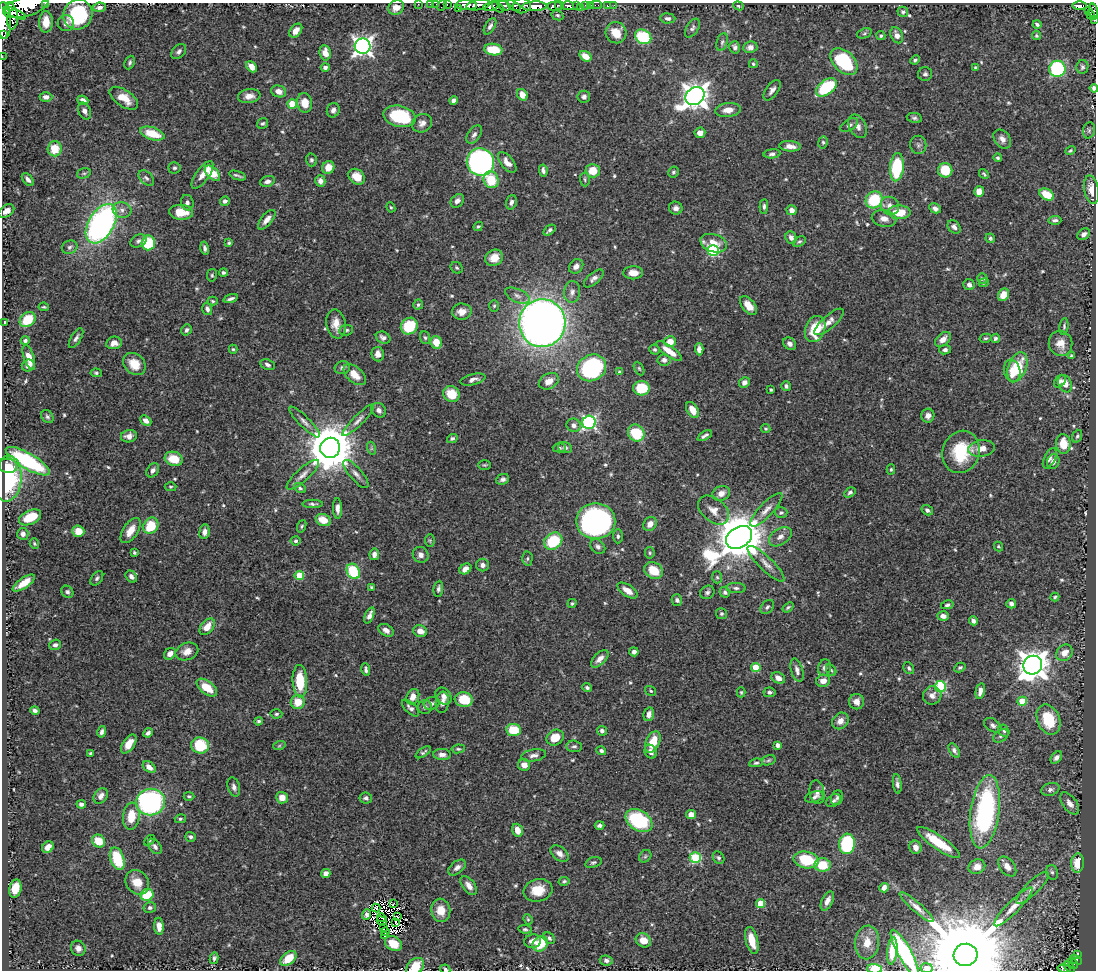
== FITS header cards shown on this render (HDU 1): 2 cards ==
NAXIS1  =                 1094
NAXIS2  =                  968

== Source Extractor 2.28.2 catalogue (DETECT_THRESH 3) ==
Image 1094 x 968 px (HDU 1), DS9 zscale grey, 1 PNG px = 1 image px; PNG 1098 x 972 px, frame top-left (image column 1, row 968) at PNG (2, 3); each listed source drawn as its Kron ellipse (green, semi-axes under 4 px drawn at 4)
Background 0.392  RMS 0.013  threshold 0.0405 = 3 sigma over >= 5 px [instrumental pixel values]
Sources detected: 593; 7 with non-positive FLUX_AUTO (blend fragments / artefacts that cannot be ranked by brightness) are neither listed nor drawn; of the other 586, the 500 brightest by FLUX_AUTO listed and drawn (86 fainter detections omitted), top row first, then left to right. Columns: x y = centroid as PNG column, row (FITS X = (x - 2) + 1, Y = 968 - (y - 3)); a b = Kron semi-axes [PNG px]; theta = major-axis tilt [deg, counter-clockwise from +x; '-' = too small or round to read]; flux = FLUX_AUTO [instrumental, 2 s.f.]
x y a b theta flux
45 3 2 2 - 18
418 4 2 2 - 8.4
430 4 2 2 - 6.1
436 4 2 2 - 6.1
447 4 3 2 - 16
442 5 6 3 59 32
466 5 10 5 -2 830
478 5 12 5 9 690
559 5 4 3 - 180
590 5 2 2 - 5.5
596 5 6 2 0 7.5
607 5 3 2 - 5.2
614 5 3 2 - 2.2
1080 5 7 3 0 28
26 6 23 10 17 2500
491 6 8 4 16 220
504 6 7 4 -21 320
514 6 7 4 -33 240
522 6 9 7 8 270
534 6 12 5 3 1100
555 6 7 5 5 2.6
568 6 6 4 -2 230
576 6 3 3 - 78
586 6 4 4 - 29
738 6 5 4 - 1.3
10 7 4 3 - 54
100 7 6 5 - 4.1
396 7 8 7 - 6.8
498 7 7 3 -39 190
580 7 4 2 - 7.1
459 8 3 3 - 76
1088 10 3 3 - 7.8
6 11 3 3 - 67
903 12 5 5 - 1.7
1093 12 8 4 -84 87
15 13 11 3 -24 420
78 14 15 14 - 89
1090 14 3 2 - 12
557 15 6 5 - 1.7
668 18 8 5 -5 2.5
13 19 10 5 83 350
1095 19 4 2 - 21
4 21 18 7 -87 1500
46 22 11 7 90 17
66 23 8 8 - 4.7
1037 24 4 3 - 2
490 26 9 5 58 3
692 28 10 6 58 2.6
296 31 8 5 51 7.2
616 33 10 10 - 13
864 33 7 5 21 1.6
2 34 2 2 - 6700
897 35 8 6 -63 5.3
881 36 4 4 - 1.5
1036 36 4 4 - 1.5
643 37 8 7 - 46
722 42 9 5 74 2.2
363 46 8 7 - 460
735 47 6 5 - 2.7
750 47 7 5 8 4.2
493 50 9 5 -8 27
179 52 9 6 47 2.8
325 53 8 5 -80 6.9
585 56 6 4 -36 10
2 57 2 2 - 2.4
915 60 5 4 - 1.8
130 62 7 5 66 1.9
844 62 16 10 -44 64
753 64 4 4 - 1.3
252 67 6 4 -46 8.2
325 67 4 4 - 3.7
1082 67 7 6 - 1.9
976 68 4 3 - 1.6
1057 69 8 8 - 110
925 74 7 7 - 2.8
826 87 12 7 38 58
1094 88 4 3 - 2.8
772 90 12 6 54 4
279 91 7 6 - 6.1
522 95 6 5 - 11
249 96 11 7 8 7.4
695 96 10 8 35 990
46 97 6 5 - 3.8
584 97 6 6 - 2.7
124 98 16 8 -34 15
83 100 5 4 - 4.4
453 100 4 4 - 3.2
305 103 10 7 -80 14
292 104 5 4 - 30
333 110 7 6 - 3.3
728 110 13 7 7 8.4
85 111 9 6 -67 4.3
400 116 16 10 -13 59
914 118 8 5 -10 2.1
422 123 10 9 - 4.9
263 124 6 5 - 1.9
849 125 10 5 30 2.7
858 126 12 8 -62 5.1
1089 130 8 6 76 2.3
700 133 5 5 - 6.9
152 134 12 6 -17 25
474 134 10 6 55 3.4
1002 139 10 8 -53 6.1
823 142 6 5 - 1.6
918 145 9 8 - 3.1
790 146 11 5 -4 7.2
55 149 7 7 - 20
1070 151 5 4 - 1.5
772 154 8 4 5 2.7
998 158 4 4 - 1.6
311 160 6 5 - 2
480 162 14 13 - 270
507 162 12 6 -51 7.1
328 167 6 6 - 10
897 167 14 7 84 61
174 168 6 6 - 2
543 170 6 4 -80 3
945 170 7 7 - 28
593 171 7 7 - 18
673 172 5 5 - 1.8
84 173 7 5 15 1.6
212 173 9 5 -45 27
984 174 5 3 - 1.5
202 175 16 6 55 7.6
237 175 9 2 -18 2
357 177 9 7 -43 11
146 178 9 6 -43 2.7
28 179 7 4 -51 3.7
491 180 8 7 - 27
585 180 7 5 -86 1.5
267 181 7 5 16 3.5
320 181 6 5 - 4.7
1091 190 14 7 -79 11
979 192 5 5 - 9.4
1047 195 8 5 -29 23
874 200 9 8 - 43
225 201 5 4 - 2.8
457 201 8 5 47 4.6
511 202 7 5 73 3.2
187 203 8 6 -79 3
764 206 7 4 87 2.3
890 206 10 8 -42 6.7
391 207 5 4 - 1.3
676 208 7 6 - 3.6
935 208 6 4 -28 3.7
122 210 9 8 - 4.6
792 210 5 5 - 4.9
6 211 9 6 33 6.7
181 212 12 7 -3 14
899 212 11 7 -2 20
884 219 12 8 -12 6.1
267 220 12 5 50 6.2
1055 220 6 4 2 2.7
101 224 21 12 59 280
478 226 5 4 - 1.5
954 227 7 5 -51 3.5
549 230 7 4 39 2.2
1084 234 7 5 38 3.9
791 238 6 5 - 3.4
990 238 5 4 - 1.5
138 241 8 6 28 2.7
799 241 7 4 28 1.5
148 243 7 6 - 56
229 243 4 3 - 1.5
714 243 13 8 -18 15
70 247 8 6 27 2.6
205 248 6 4 -77 2.5
713 251 6 5 - 94
494 258 9 8 - 11
576 266 8 6 46 3.9
457 268 6 5 - 1.7
223 273 4 4 - 2.1
633 273 10 6 -1 8.2
212 275 6 5 - 1.5
594 278 12 5 41 4.1
982 279 5 5 - 2.3
984 283 5 4 - 1.2
969 285 6 5 - 2.9
572 292 11 8 82 4.5
1003 295 7 5 61 12
517 296 13 6 -24 4.6
231 299 7 3 18 2.6
213 301 5 3 - 1.3
418 305 5 5 - 1.8
494 306 6 5 - 1.5
748 306 11 6 -51 9.7
44 307 5 3 - 1.3
207 309 6 5 - 3.4
462 312 10 8 2 8.4
28 320 8 6 41 31
5 322 4 3 - 1.3
829 322 18 6 41 7
542 323 24 23 - 910
336 324 14 9 -79 11
409 326 9 8 - 35
1064 326 8 4 82 1.8
815 329 13 9 68 29
187 330 6 4 54 2.7
346 330 7 5 5 2.2
76 338 11 5 59 2.9
383 338 7 5 -27 3.3
425 338 6 5 - 1.7
986 338 6 4 14 1.3
995 338 5 4 - 1.9
943 339 9 6 42 6.9
25 340 4 4 - 2
436 342 6 5 - 15
670 342 6 5 - 11
114 343 8 6 10 7.3
1061 343 12 11 - 10
790 344 7 5 -41 3.9
233 349 4 4 - 1.5
699 349 6 4 -87 4.2
655 350 5 4 - 1.6
945 350 6 4 9 2.8
669 351 15 5 -35 12
378 354 7 6 - 6.3
1071 356 3 3 - 1.9
29 357 13 5 -72 10
664 360 6 5 - 3.4
134 364 12 10 -43 15
267 365 7 5 -23 2.7
28 366 6 6 - 3.3
1017 367 15 9 69 36
342 368 8 6 15 2.9
592 368 15 13 31 120
639 368 7 4 -63 1.3
1012 371 11 8 -80 8.2
619 372 4 4 - 1.6
96 373 5 4 - 1.5
355 375 13 7 -42 13
473 379 13 5 14 4.4
549 381 10 7 29 7.5
1060 381 7 5 53 2.6
744 382 6 5 - 5.1
1065 384 9 6 -66 9.2
786 386 5 5 - 2.5
641 388 8 7 - 28
771 390 4 3 - 1.6
451 394 9 7 -36 21
379 410 8 6 -45 4.4
693 410 9 5 -58 9.9
928 416 7 6 - 5.2
47 417 7 5 -54 2.2
358 420 22 5 45 5.4
146 421 6 4 -40 5.2
304 422 21 5 -45 5.1
589 422 6 6 - 170
574 425 7 6 - 3.6
766 429 5 4 - 1.3
636 433 9 8 - 39
129 436 8 6 12 5.7
705 436 8 3 29 2.4
1077 436 6 4 70 1.6
452 438 5 4 - 2.2
1063 444 10 7 -86 17
330 448 10 10 - 4800
371 448 7 4 -72 1.4
559 448 7 4 -1 1.7
565 448 7 5 -20 2.3
981 448 14 8 7 8.2
961 452 21 18 71 44
1050 458 11 5 63 3.2
174 459 9 7 -17 19
28 461 25 8 -30 99
1053 462 7 6 - 5.1
484 465 6 4 0 1.3
8 466 9 7 -9 7.5
891 469 5 4 - 1.3
153 470 7 5 54 3.5
356 474 18 6 -50 4.9
303 475 21 6 43 6.6
7 479 23 14 85 82
503 479 7 5 22 2.6
170 487 6 4 1 1.3
300 488 6 4 -30 1.8
850 492 6 4 34 2
721 493 9 7 25 6.4
313 504 10 4 1 2.3
337 508 10 4 -89 5.1
714 510 17 11 -41 9.6
766 510 22 7 47 7.5
927 510 6 4 -34 2.7
781 513 6 5 - 2.1
30 517 12 7 25 24
323 520 8 6 -24 14
596 521 19 18 - 290
650 524 7 6 - 6.4
151 526 8 7 - 28
302 526 6 4 71 1.4
78 531 6 5 - 12
131 531 14 7 57 11
204 532 7 5 83 4.4
23 534 6 5 - 3.3
618 536 7 5 89 2.2
739 537 14 10 33 4800
780 537 12 8 34 5.4
295 541 5 4 - 1.9
430 541 6 5 - 1.3
553 541 10 8 39 45
34 544 5 4 - 1.3
998 546 5 4 - 1.3
598 547 8 6 -44 3
134 553 3 3 - 1.8
650 553 6 5 - 1.4
374 554 6 5 - 4.5
421 555 8 7 - 4.5
527 558 7 5 88 1.8
766 564 24 7 -44 7.8
483 565 6 6 - 3.7
465 569 6 5 - 5.6
654 570 10 8 -34 20
353 571 8 6 -61 49
299 575 5 4 - 28
131 577 6 5 - 3.2
717 577 6 5 - 1.4
97 578 8 5 52 2.3
24 583 13 5 35 12
371 587 4 3 - 1.3
736 588 9 5 -1 2.5
438 589 8 5 82 2.7
627 591 11 5 -34 8.3
67 592 6 5 - 2.2
707 592 7 6 - 2.7
725 592 6 5 - 2.2
1055 597 4 3 - 1.3
677 600 6 5 - 2.1
572 603 5 4 - 1.5
1011 604 5 4 - 3.3
947 605 6 4 12 2.2
767 607 8 5 52 2.3
788 607 6 4 38 1.5
722 614 5 5 - 2
369 615 8 4 67 4.9
943 616 6 4 -4 4.8
973 621 5 4 - 3.1
207 627 9 6 51 9.7
386 630 8 5 -30 4.4
420 631 7 5 -19 5.9
55 645 6 5 - 2.8
187 651 12 8 21 8.1
634 652 4 4 - 3.3
1064 653 9 7 45 9
170 654 6 5 - 6.5
600 659 11 6 45 5.3
1033 665 10 9 - 1400
756 667 4 4 - 30
960 667 6 4 30 1.5
825 668 8 6 75 4
909 668 6 5 - 1.8
366 670 6 4 -81 2.3
797 670 12 6 -73 4.7
831 670 6 5 - 1.6
778 678 7 5 -24 6.3
300 681 16 7 -87 30
823 681 7 6 - 8.2
940 686 5 5 - 90
207 688 12 6 -37 19
587 688 5 4 - 2.2
651 691 6 4 -34 1.3
980 691 8 4 77 6.6
741 692 5 4 - 1.2
769 692 6 5 - 2.3
932 695 9 9 - 6.2
443 696 9 7 -49 4.8
413 697 8 6 65 8
464 699 9 7 -7 26
1022 701 5 4 - 28
298 702 7 7 - 16
442 702 11 6 83 4.4
856 702 7 7 - 6.2
432 703 8 6 18 2.9
425 707 7 7 - 2.9
411 708 11 5 -43 3.7
35 711 5 3 - 2.6
276 714 6 4 3 1.9
649 714 7 5 78 5.3
1048 720 16 11 -66 34
259 721 4 4 - 1.7
840 721 9 7 47 6.5
993 725 9 6 -32 3.1
514 730 7 6 - 27
602 731 5 5 - 2.6
1004 731 6 5 - 1.9
102 732 6 4 77 3.1
148 733 5 4 - 2.9
1001 736 8 5 36 2.6
555 738 9 7 32 17
653 742 11 7 64 20
129 744 11 6 56 11
200 745 9 8 - 39
778 745 4 4 - 5.3
279 746 6 4 19 1.4
574 746 8 6 -5 2.3
458 749 6 4 7 1.6
954 750 8 4 -60 2.8
601 751 5 4 - 2.1
423 752 8 3 34 1.7
651 752 7 5 -62 4.6
91 753 4 3 - 1.7
442 754 8 5 -4 4.7
534 755 12 6 9 4.4
1056 757 7 5 49 2.9
769 760 7 5 18 1.7
756 763 7 4 8 1.8
524 765 6 6 - 8.4
149 767 7 5 -38 6.5
897 784 10 3 -83 2.9
234 787 10 6 -73 3.7
1050 789 9 6 17 3.4
817 792 12 7 -81 5.1
101 796 8 6 53 4.5
189 796 5 4 - 1.6
814 797 9 5 19 2.8
282 798 6 5 - 9.5
366 798 6 5 - 2.4
837 798 8 5 68 2.2
834 801 8 5 36 2.3
151 802 14 13 - 170
1070 803 13 7 -52 5.9
81 804 5 4 - 2.9
985 812 37 14 82 190
691 814 5 4 - 7.2
131 816 13 8 83 20
180 819 5 4 - 1.6
639 821 15 10 -33 83
600 825 5 3 - 2.5
517 830 7 5 -69 9
190 837 5 4 - 2.5
149 840 6 4 41 1.4
99 841 7 6 - 19
939 842 25 6 -34 33
847 844 10 8 85 74
155 846 9 5 -51 3.3
48 847 6 5 - 6
915 847 7 6 - 5.4
559 853 10 6 -38 5.7
645 856 7 5 46 1.9
695 858 5 5 - 75
719 858 7 5 -55 2
117 859 12 7 -73 36
806 860 12 8 -10 45
593 862 8 5 17 2
1078 863 9 6 86 15
822 865 8 7 - 24
1007 866 11 7 -51 7
457 867 10 6 38 4.1
977 867 8 7 - 9.4
1052 872 7 6 - 2.2
326 873 5 4 - 5.2
564 881 5 4 - 1.6
137 882 13 11 -50 14
469 886 11 6 -52 6
884 888 5 4 - 7.9
1032 888 22 6 44 7.5
15 889 9 6 76 18
538 890 14 11 14 19
147 895 6 6 - 30
827 901 10 5 64 6.4
393 904 3 2 - 2.9
760 904 4 4 - 22
917 907 22 5 -41 5.9
1013 907 26 6 45 9.4
150 908 6 5 - 2.6
376 908 4 2 - 1.6
441 910 11 9 -81 14
366 914 5 3 - 2.4
397 917 3 2 - 1.3
382 918 5 2 - 2.5
528 919 5 4 - 1.3
381 921 5 3 - 1.7
396 922 3 2 - 1.3
159 926 8 4 -86 7.3
383 928 2 2 - 1.4
525 929 7 4 -6 1.7
385 931 4 2 - 1.8
385 936 3 2 - 2.1
549 938 6 5 - 2.3
643 940 8 6 -30 11
752 940 14 6 -75 17
533 941 8 6 9 5.2
867 942 17 12 83 13
393 943 9 6 -31 13
540 944 8 7 - 28
78 948 8 7 - 4.6
892 951 13 5 83 16
905 953 26 6 -61 94
966 955 12 11 - 24000
1077 955 4 3 - 15
214 958 6 4 79 1.8
288 958 9 6 40 19
606 960 6 5 - 3.3
1076 960 6 3 -27 61
1073 963 5 4 - 84
415 967 10 7 46 21
1069 967 7 3 -43 71
927 968 6 5 - 5
445 969 5 4 - 1.9
875 969 7 5 -1 21
1064 969 6 3 -14 29
At the frame edge (FLAGS 8, measured only in part): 21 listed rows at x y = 45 3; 418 4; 430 4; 436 4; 447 4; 442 5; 466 5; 478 5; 26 6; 1093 12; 1095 19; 4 21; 2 34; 2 57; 1094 88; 966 955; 415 967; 927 968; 445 969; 875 969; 1064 969
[86 fainter detections neither listed nor drawn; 7 non-positive-flux detections neither listed nor drawn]